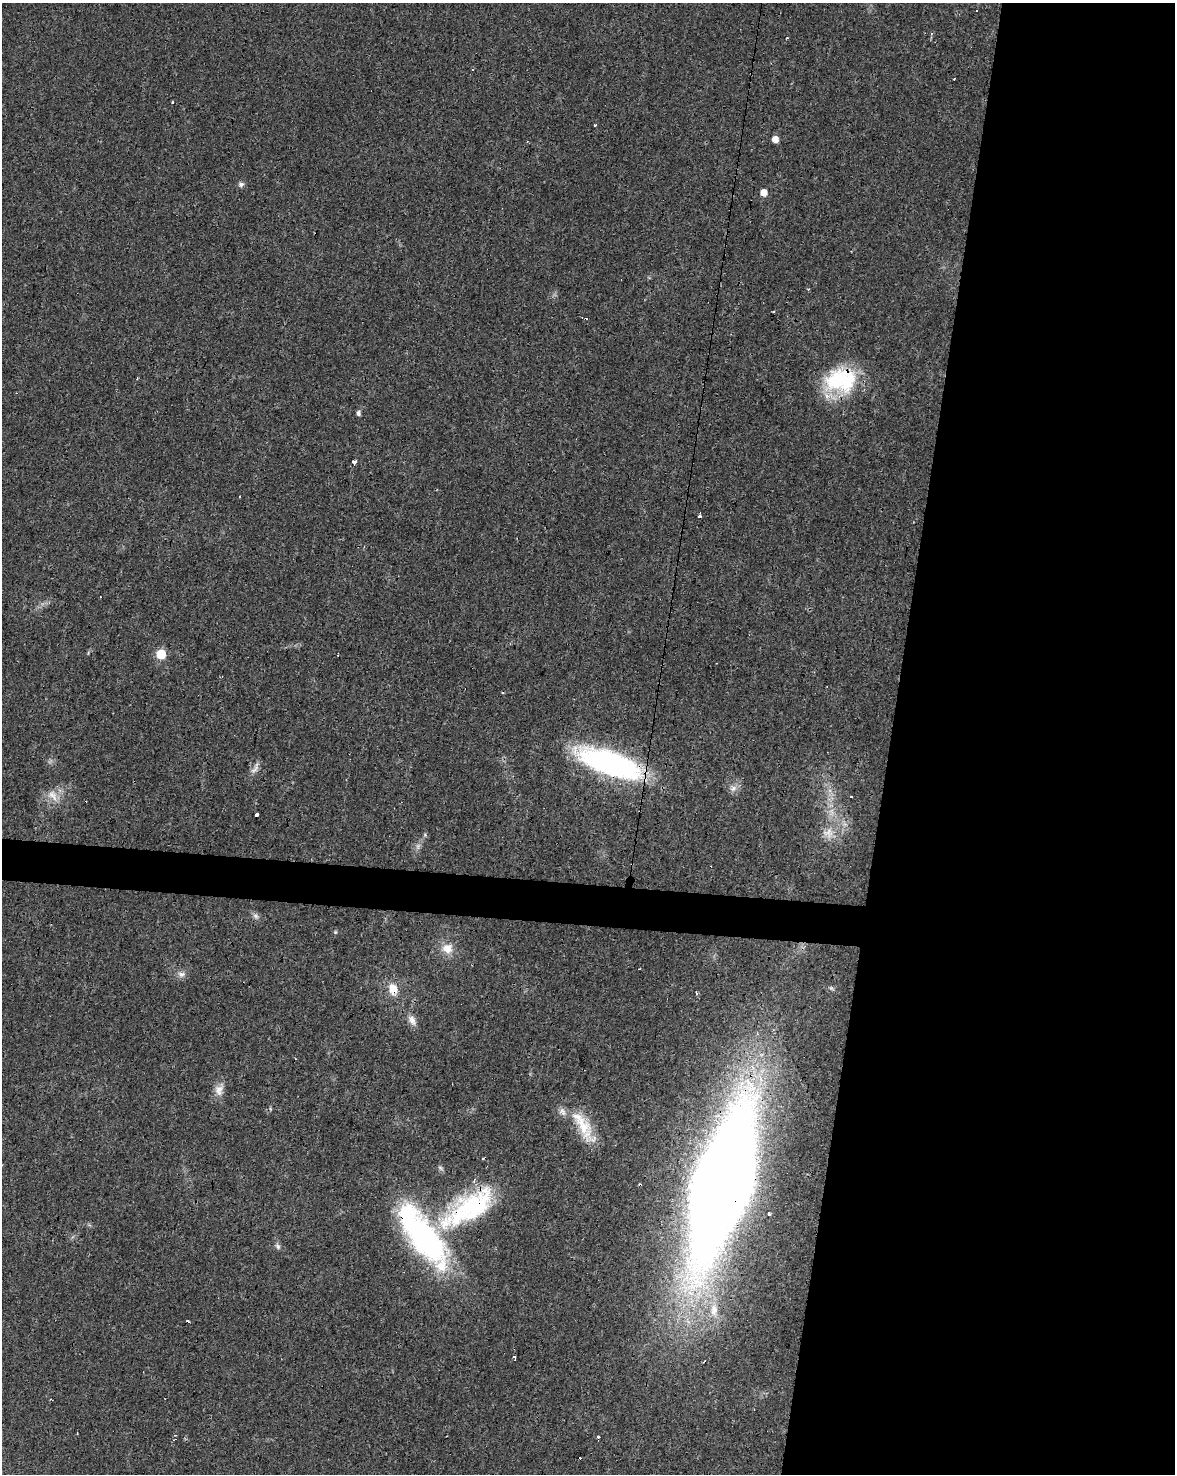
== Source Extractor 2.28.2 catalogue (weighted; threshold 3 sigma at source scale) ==
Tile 8 of 4 x 3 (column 4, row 2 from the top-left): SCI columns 3524-4696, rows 1753-3224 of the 4696 x 4918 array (HDU 1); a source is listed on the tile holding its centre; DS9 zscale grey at full resolution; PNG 1177 x 1476 px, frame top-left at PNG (2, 3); no overlay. Shown black and unused: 26% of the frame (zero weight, under 3 of 4 exposures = <1% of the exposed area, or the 3 px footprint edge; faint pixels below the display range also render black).
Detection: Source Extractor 2.28.2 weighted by HDU 2 'WHT'; one run over the whole footprint, this tile lists its part. Background 0.0248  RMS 0.0034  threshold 0.0151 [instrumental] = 3 sigma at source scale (4.5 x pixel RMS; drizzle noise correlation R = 1.50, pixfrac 1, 0.0396/0.0396 arcsec/px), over >= 5 px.
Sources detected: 58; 1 too faint to see at this stretch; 2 inside a brighter object's white glare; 12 cosmic-ray / hot-pixel residue — not listed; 1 inside a brighter listed object's ellipse — not listed separately; the other 42 listed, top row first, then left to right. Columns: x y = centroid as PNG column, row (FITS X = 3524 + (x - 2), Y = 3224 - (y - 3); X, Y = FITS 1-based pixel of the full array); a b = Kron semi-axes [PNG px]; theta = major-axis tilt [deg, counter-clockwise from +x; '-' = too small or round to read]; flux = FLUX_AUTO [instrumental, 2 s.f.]
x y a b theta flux
473 69 3 3 - 0.69
954 79 3 2 - 0.43
172 102 3 3 - 1.4
595 125 3 3 - 0.73
775 139 5 5 - 3.2
241 184 7 7 - 1.1
764 192 5 5 - 3.6
137 378 3 2 - 0.35
841 380 41 30 6 28
358 413 6 5 - 1
355 462 3 3 - 37
700 516 5 3 - 1.5
161 654 6 6 - 17
338 655 3 2 - 0.41
609 763 55 18 -20 90
255 768 21 6 61 1.9
733 788 10 8 29 1.8
53 795 19 11 -55 4
851 797 3 3 - 2.1
831 812 13 6 -85 2.4
256 815 4 3 - 2.1
828 833 16 15 - 4.6
418 846 9 6 77 1.2
256 916 9 7 -63 1.2
335 932 5 4 - 0.39
447 948 14 13 - 4.6
181 974 11 8 2 1.6
393 989 14 11 -71 4.8
696 993 4 3 - 1.5
412 1020 14 8 -60 2.4
219 1089 19 11 69 3.3
583 1126 46 17 -58 12
722 1184 102 35 74 1100
640 1185 3 3 - 1.2
469 1208 80 31 33 47
768 1214 3 3 - 3.2
427 1239 74 31 -64 69
278 1246 8 6 -72 0.98
714 1310 19 11 89 5.6
514 1357 4 3 - 2
175 1435 4 4 - 0.33
598 1437 3 3 - 1
Overlapping masked pixels (flux is a lower limit): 6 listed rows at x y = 841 380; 609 763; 393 989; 722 1184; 640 1185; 469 1208